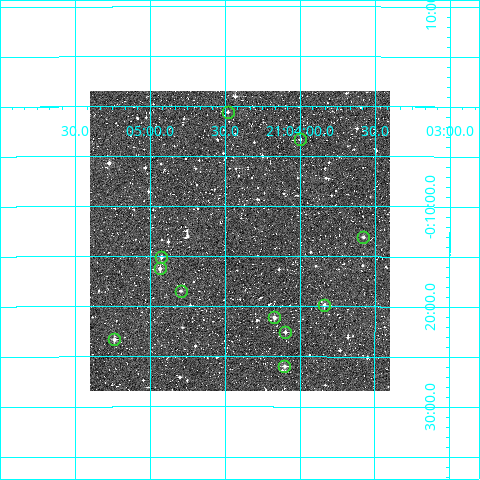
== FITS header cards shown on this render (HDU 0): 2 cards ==
NAXIS1  =                  300
NAXIS2  =                  300

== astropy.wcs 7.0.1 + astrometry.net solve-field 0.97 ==
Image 300 x 300 px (HDU 0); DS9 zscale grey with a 90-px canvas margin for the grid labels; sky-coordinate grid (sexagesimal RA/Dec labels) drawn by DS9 from the SOLVED WCS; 11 Tycho-2 reference stars matched to detected sources circled (green)
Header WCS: RA---TAN/DEC--TAN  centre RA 21:04:24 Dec -00:13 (316.10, -0.22 deg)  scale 6 arcsec/px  FOV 30.0' x 30.0'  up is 0 deg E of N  parity normal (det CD < 0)
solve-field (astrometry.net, Tycho-2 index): VERIFIED the header's WCS against the Tycho-2 star catalogue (verified at 2 index scales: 7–11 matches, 0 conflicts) and refined it, rather than solving blind
Solved WCS: RA---TAN-SIP/DEC--TAN-SIP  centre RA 21:04:24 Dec -00:13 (316.10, -0.22 deg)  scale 6 arcsec/px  FOV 30.0' x 30.0'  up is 0 deg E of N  parity normal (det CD < 0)
The solver's refit moves the header's centre by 1.7 arcsec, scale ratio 0.9999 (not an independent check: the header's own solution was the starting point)
Tycho-2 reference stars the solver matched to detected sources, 11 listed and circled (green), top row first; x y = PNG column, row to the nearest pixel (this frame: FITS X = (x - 90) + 1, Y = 300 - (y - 91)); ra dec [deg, ICRS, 3 dp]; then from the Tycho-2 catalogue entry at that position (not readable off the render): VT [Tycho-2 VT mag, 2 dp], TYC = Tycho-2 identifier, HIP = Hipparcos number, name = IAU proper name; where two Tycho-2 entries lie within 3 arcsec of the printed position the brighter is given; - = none
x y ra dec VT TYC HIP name
228 112 316.120 -0.009 12.08 5192-211-1 - -
300 139 316.000 -0.055 11.66 5192-1105-1 - -
363 237 315.894 -0.218 12.11 5192-1802-1 - -
161 257 316.231 -0.252 11.78 5192-1189-1 - -
160 268 316.233 -0.270 11.19 5192-377-1 - -
181 291 316.198 -0.307 12.40 5192-551-1 - -
324 305 315.959 -0.331 10.89 5192-1025-1 - -
274 317 316.042 -0.351 11.32 5192-1121-1 - -
285 332 316.024 -0.376 11.56 5192-399-1 - -
114 339 316.309 -0.388 10.94 5192-1347-1 - -
284 366 316.025 -0.433 10.80 5192-1379-1 - -